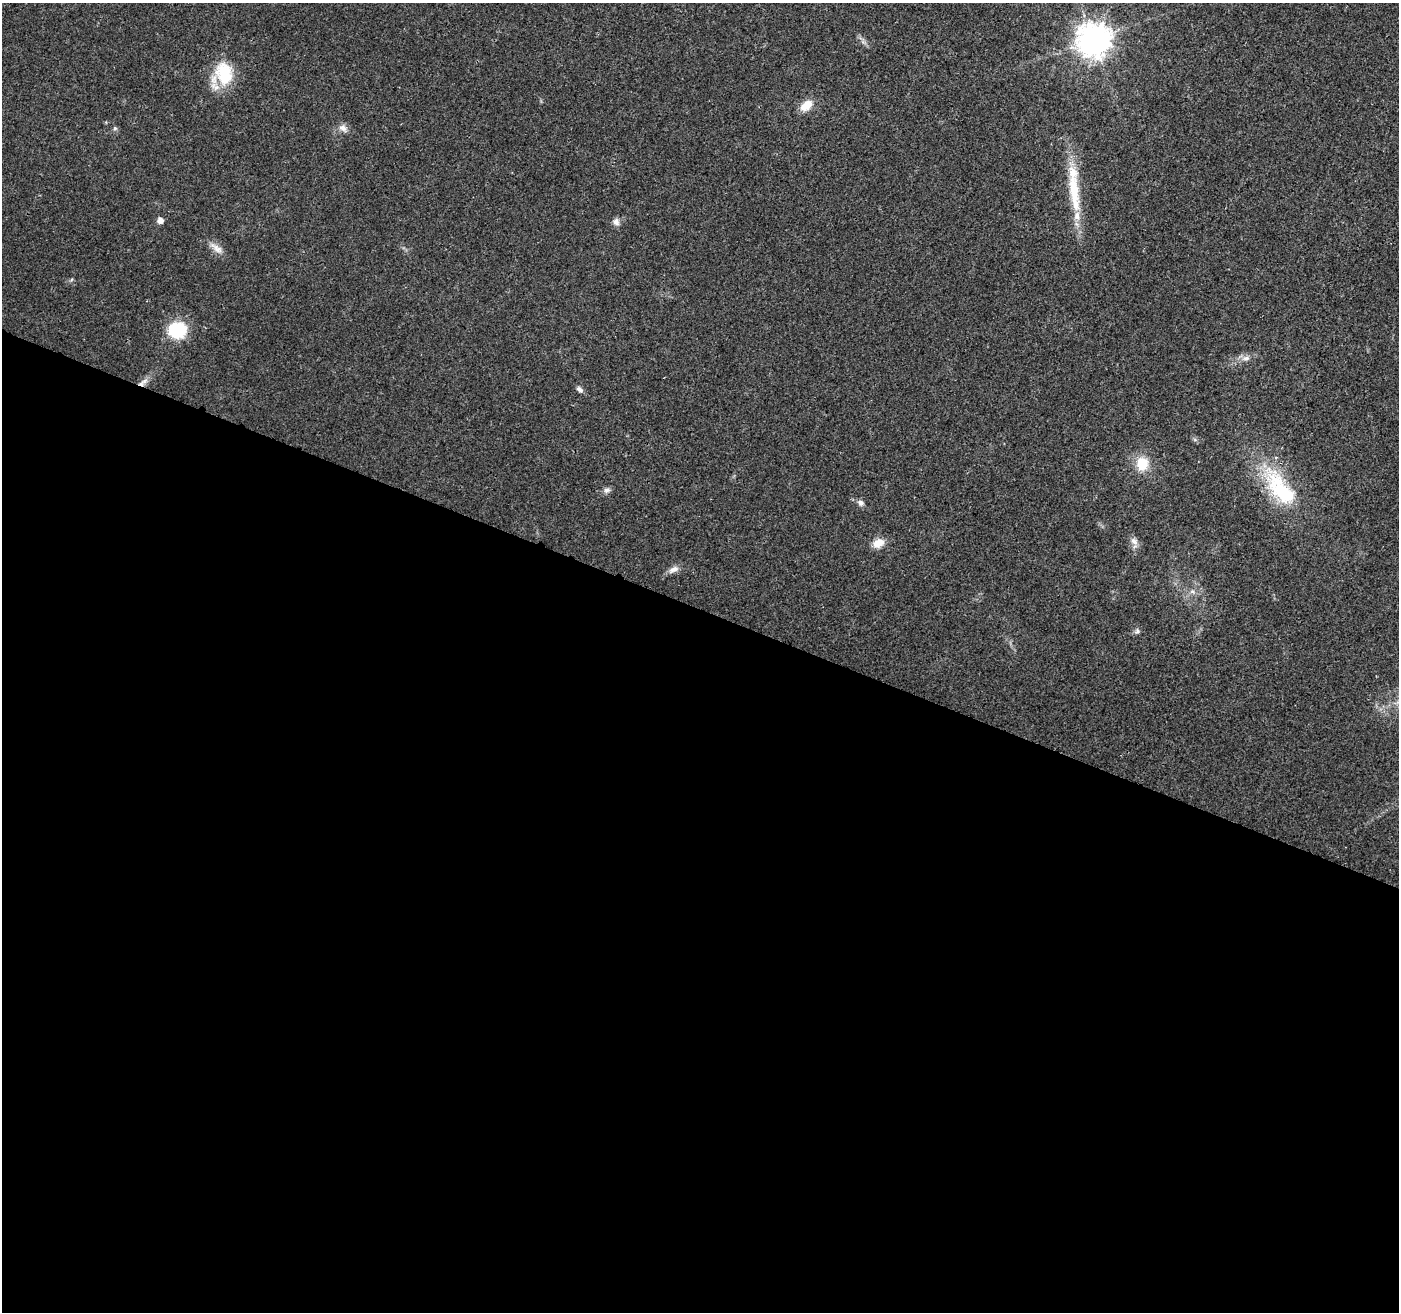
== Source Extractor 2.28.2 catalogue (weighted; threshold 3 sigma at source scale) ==
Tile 14 of 4 x 4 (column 2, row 4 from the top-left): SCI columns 1400-2796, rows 214-1523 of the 5603 x 5731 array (HDU 1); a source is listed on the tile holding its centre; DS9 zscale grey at full resolution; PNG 1401 x 1314 px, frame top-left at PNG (2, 3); no overlay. Shown black and unused: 54% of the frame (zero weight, under 3 of 4 exposures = <1% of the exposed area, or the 3 px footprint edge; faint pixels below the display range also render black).
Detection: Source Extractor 2.28.2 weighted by HDU 2 'WHT'; one run over the whole footprint, this tile lists its part. Background 0.0184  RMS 0.0034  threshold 0.0153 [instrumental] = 3 sigma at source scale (4.5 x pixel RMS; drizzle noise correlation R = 1.50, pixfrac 1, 0.0396/0.0396 arcsec/px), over >= 5 px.
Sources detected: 22; all 22 listed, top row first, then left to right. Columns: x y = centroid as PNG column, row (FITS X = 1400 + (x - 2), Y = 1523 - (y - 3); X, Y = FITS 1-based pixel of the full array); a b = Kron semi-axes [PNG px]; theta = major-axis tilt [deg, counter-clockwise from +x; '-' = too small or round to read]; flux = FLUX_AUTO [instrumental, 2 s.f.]
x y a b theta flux
1093 39 10 10 - 630
224 73 31 23 -77 15
806 106 17 10 40 4.5
115 128 6 5 - 0.6
343 128 12 9 -35 2.1
1074 188 75 13 -85 17
160 220 6 5 - 2.4
616 222 10 8 -80 1.6
216 248 22 8 -39 2.9
177 330 23 20 11 14
1246 358 11 6 15 1.7
144 381 13 6 37 2
579 389 10 5 -41 1.2
1142 464 16 14 -82 8.2
1281 489 59 25 -51 30
607 490 10 7 16 1.2
861 503 8 7 - 1.3
1134 541 13 9 -55 2.1
878 543 15 11 23 4
674 569 15 7 27 2.1
1192 592 8 6 -33 1.1
1137 631 7 7 - 0.88